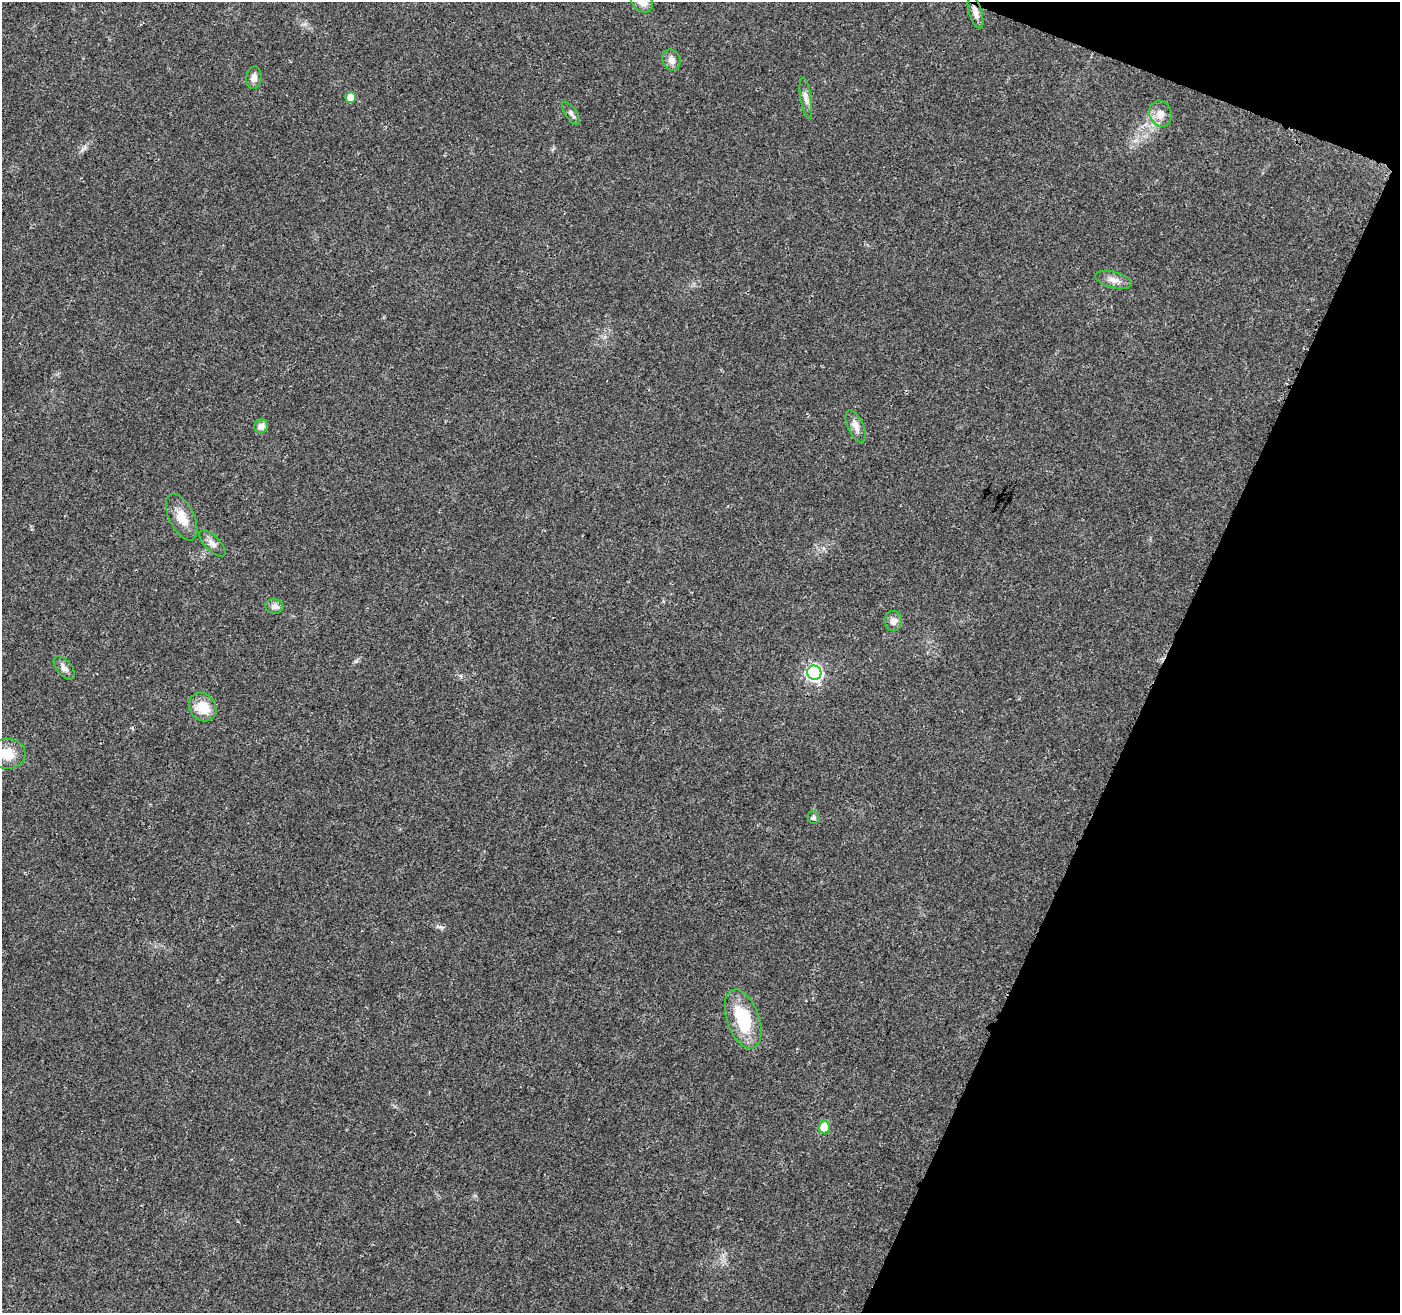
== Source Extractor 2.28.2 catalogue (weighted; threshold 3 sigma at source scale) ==
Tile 8 of 4 x 4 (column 4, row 2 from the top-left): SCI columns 4201-5598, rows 2835-4145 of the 5610 x 5733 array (HDU 1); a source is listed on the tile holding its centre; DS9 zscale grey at full resolution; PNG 1402 x 1315 px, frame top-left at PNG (2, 2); each listed source drawn as its Kron ellipse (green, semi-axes under 4 px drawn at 4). Shown black and unused: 19% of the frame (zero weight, under 3 of 4 exposures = <1% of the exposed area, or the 3 px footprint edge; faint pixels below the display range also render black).
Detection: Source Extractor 2.28.2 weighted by HDU 2 'WHT'; one run over the whole footprint, this tile lists its part. Background 0.0249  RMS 0.0031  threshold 0.0141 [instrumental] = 3 sigma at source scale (4.5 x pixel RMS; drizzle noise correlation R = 1.50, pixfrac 1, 0.0396/0.0396 arcsec/px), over >= 5 px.
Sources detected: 22; all 22 listed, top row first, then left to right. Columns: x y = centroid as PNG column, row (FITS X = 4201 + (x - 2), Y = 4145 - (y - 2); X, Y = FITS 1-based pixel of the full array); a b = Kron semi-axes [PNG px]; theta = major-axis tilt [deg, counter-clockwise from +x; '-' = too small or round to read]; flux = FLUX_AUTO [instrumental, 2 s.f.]
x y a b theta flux
642 2 12 9 -44 3.6
975 12 16 6 -73 2.2
671 60 10 9 - 1.9
254 78 11 7 84 1.7
351 97 5 5 - 4.7
806 98 20 5 -81 1.8
571 113 13 5 -56 1.2
1160 114 13 11 -70 2.8
1113 280 19 8 -15 2.2
261 426 7 6 - 1.8
856 426 17 7 -65 2.4
182 517 25 12 -64 5.4
212 543 17 7 -45 1.9
274 606 9 7 -8 1.5
893 621 10 8 85 1.9
64 668 14 7 -50 1.6
814 673 7 7 - 67
203 707 15 13 -50 6.6
7 754 18 15 1 6
813 817 6 6 - 0.84
743 1019 31 16 -70 16
824 1127 6 5 - 9.2
Overlapping masked pixels (flux is a lower limit): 1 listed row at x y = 975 12
Isophote crosses this tile's border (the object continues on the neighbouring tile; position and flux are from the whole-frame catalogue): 2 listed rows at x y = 642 2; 7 754